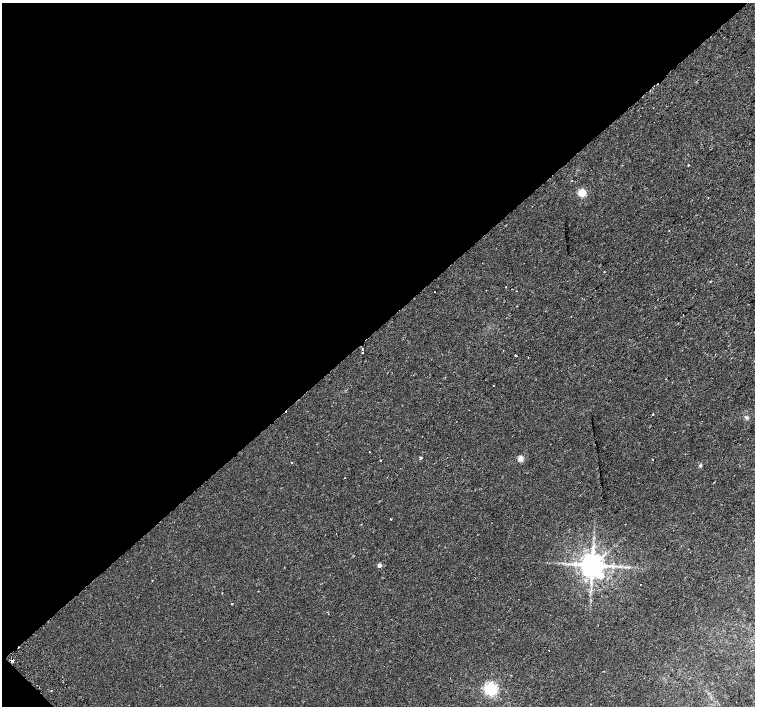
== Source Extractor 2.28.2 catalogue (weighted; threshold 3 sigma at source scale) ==
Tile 5 of 4 x 4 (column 1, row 2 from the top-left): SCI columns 45-1549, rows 3012-4419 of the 6115 x 6087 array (HDU 1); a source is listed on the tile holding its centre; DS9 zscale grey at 2 x 2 block average (1 PNG px = mean of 2 x 2 image px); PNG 757 x 708 px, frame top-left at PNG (2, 3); no overlay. Shown black and unused: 47% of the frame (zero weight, under 2 of 3 exposures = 3% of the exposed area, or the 3 px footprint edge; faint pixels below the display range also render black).
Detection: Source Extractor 2.28.2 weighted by HDU 2 'WHT'; one run over the whole footprint, this tile lists its part. Background 0.0126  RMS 0.0033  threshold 0.0148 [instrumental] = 3 sigma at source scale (4.5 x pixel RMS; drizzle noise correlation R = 1.50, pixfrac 1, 0.0396/0.0396 arcsec/px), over >= 5 px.
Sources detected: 27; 6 cosmic-ray / hot-pixel residue — not listed; the other 21 listed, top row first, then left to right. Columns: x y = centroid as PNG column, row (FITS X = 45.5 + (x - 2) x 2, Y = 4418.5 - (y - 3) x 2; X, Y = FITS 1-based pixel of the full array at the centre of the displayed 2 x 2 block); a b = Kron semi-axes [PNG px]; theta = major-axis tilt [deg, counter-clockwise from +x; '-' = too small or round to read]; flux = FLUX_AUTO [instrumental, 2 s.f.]
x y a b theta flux
688 165 2 2 - 0.5
582 193 3 3 - 25
532 206 2 2 - 0.4
604 272 2 2 - 0.28
506 287 2 2 - 0.27
512 289 2 2 - 0.3
435 292 2 2 - 0.21
362 352 2 2 - 0.91
516 356 2 2 - 2.3
666 379 2 2 - 0.3
494 385 2 2 - 0.94
653 414 2 2 - 0.34
421 458 2 2 - 0.81
520 459 3 3 - 11
652 459 2 2 - 0.32
381 460 2 2 - 0.43
391 519 2 2 - 0.91
379 565 2 2 - 3.4
592 565 5 5 - 850
549 650 2 2 - 0.29
491 689 4 3 - 120
Diffuse or blended objects may show on this block-average render without a row.